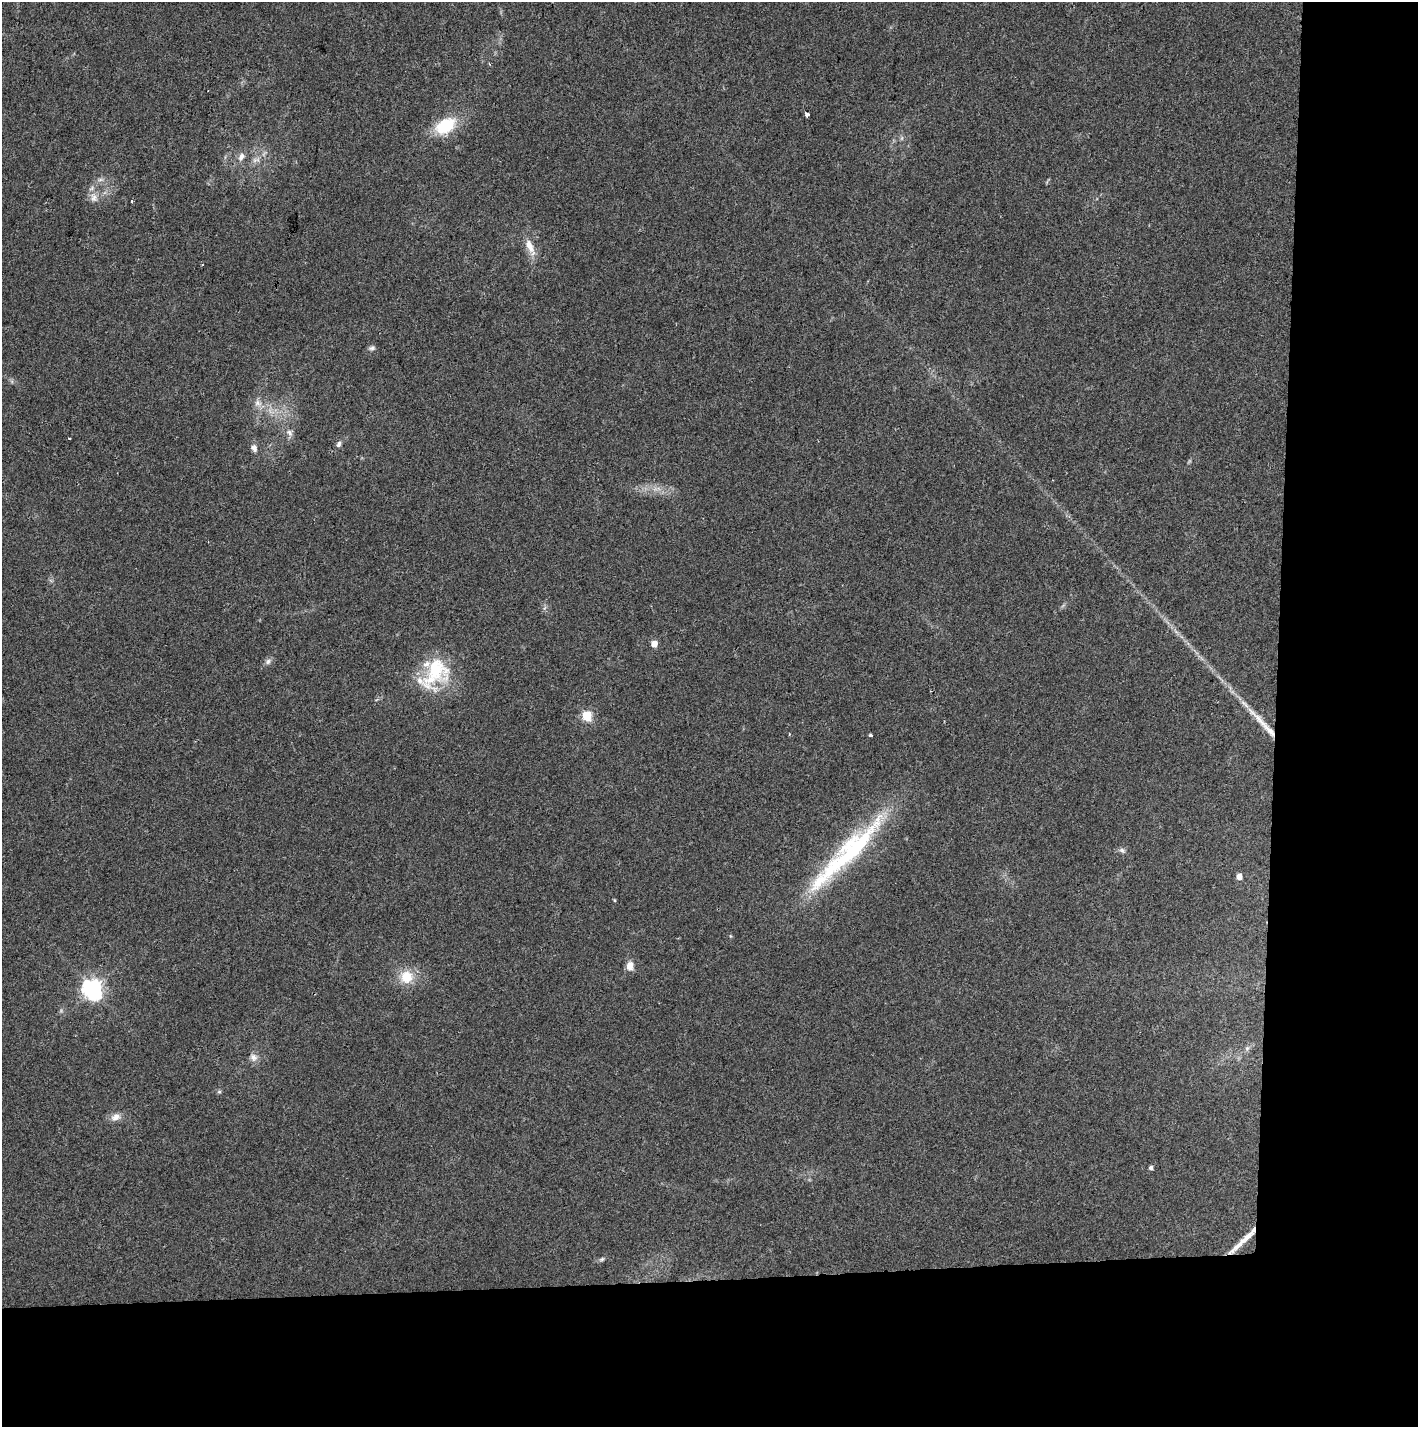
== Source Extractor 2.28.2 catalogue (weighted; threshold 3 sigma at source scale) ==
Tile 9 of 3 x 3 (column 3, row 3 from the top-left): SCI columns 2840-4255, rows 116-1540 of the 4255 x 4507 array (HDU 1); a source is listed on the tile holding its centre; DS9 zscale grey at full resolution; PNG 1420 x 1429 px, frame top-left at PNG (2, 2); no overlay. Shown black and unused: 19% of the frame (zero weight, under 2 of 3 exposures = <1% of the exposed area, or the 3 px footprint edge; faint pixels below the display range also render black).
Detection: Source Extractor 2.28.2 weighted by HDU 2 'WHT'; one run over the whole footprint, this tile lists its part. Background 0.0524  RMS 0.0071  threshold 0.0318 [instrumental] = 3 sigma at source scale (4.5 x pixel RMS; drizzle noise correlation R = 1.50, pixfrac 1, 0.0396/0.0396 arcsec/px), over >= 5 px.
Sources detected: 36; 1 long thin detection or spike segment (spike, bleed or trail) — not listed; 2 inside a brighter listed object's ellipse — not listed separately; the other 33 listed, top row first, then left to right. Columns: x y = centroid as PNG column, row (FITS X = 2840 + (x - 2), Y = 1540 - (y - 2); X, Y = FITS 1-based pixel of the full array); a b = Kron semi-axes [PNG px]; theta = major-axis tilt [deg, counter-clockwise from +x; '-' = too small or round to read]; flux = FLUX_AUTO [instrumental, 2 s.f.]
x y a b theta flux
489 64 4 3 - 0.82
807 114 5 4 - 2.1
445 126 23 14 32 31
241 157 12 8 60 4
256 160 12 6 11 3.3
94 198 13 10 -67 5.6
132 201 3 3 - 1.4
530 246 24 9 -64 9.1
372 348 9 6 14 1.9
258 403 11 9 -38 4.7
289 433 11 7 -47 3.3
69 438 3 2 - 1.2
339 444 8 6 67 2
254 448 9 7 -60 3.3
654 644 5 5 - 8
268 661 8 6 73 2.2
436 671 48 31 64 48
587 716 6 5 - 39
1259 719 51 8 -46 17
870 735 4 3 - 1.3
1122 850 8 6 -52 1.9
849 852 119 22 45 110
1239 876 5 5 - 6.3
614 900 3 3 - 0.84
630 966 11 8 82 6
407 977 16 16 - 16
93 989 7 7 - 380
1247 1048 7 6 - 1.8
253 1057 11 9 -48 4
219 1092 5 4 - 1
115 1117 13 9 27 5
1151 1168 5 4 - 2
602 1259 8 5 27 1.5